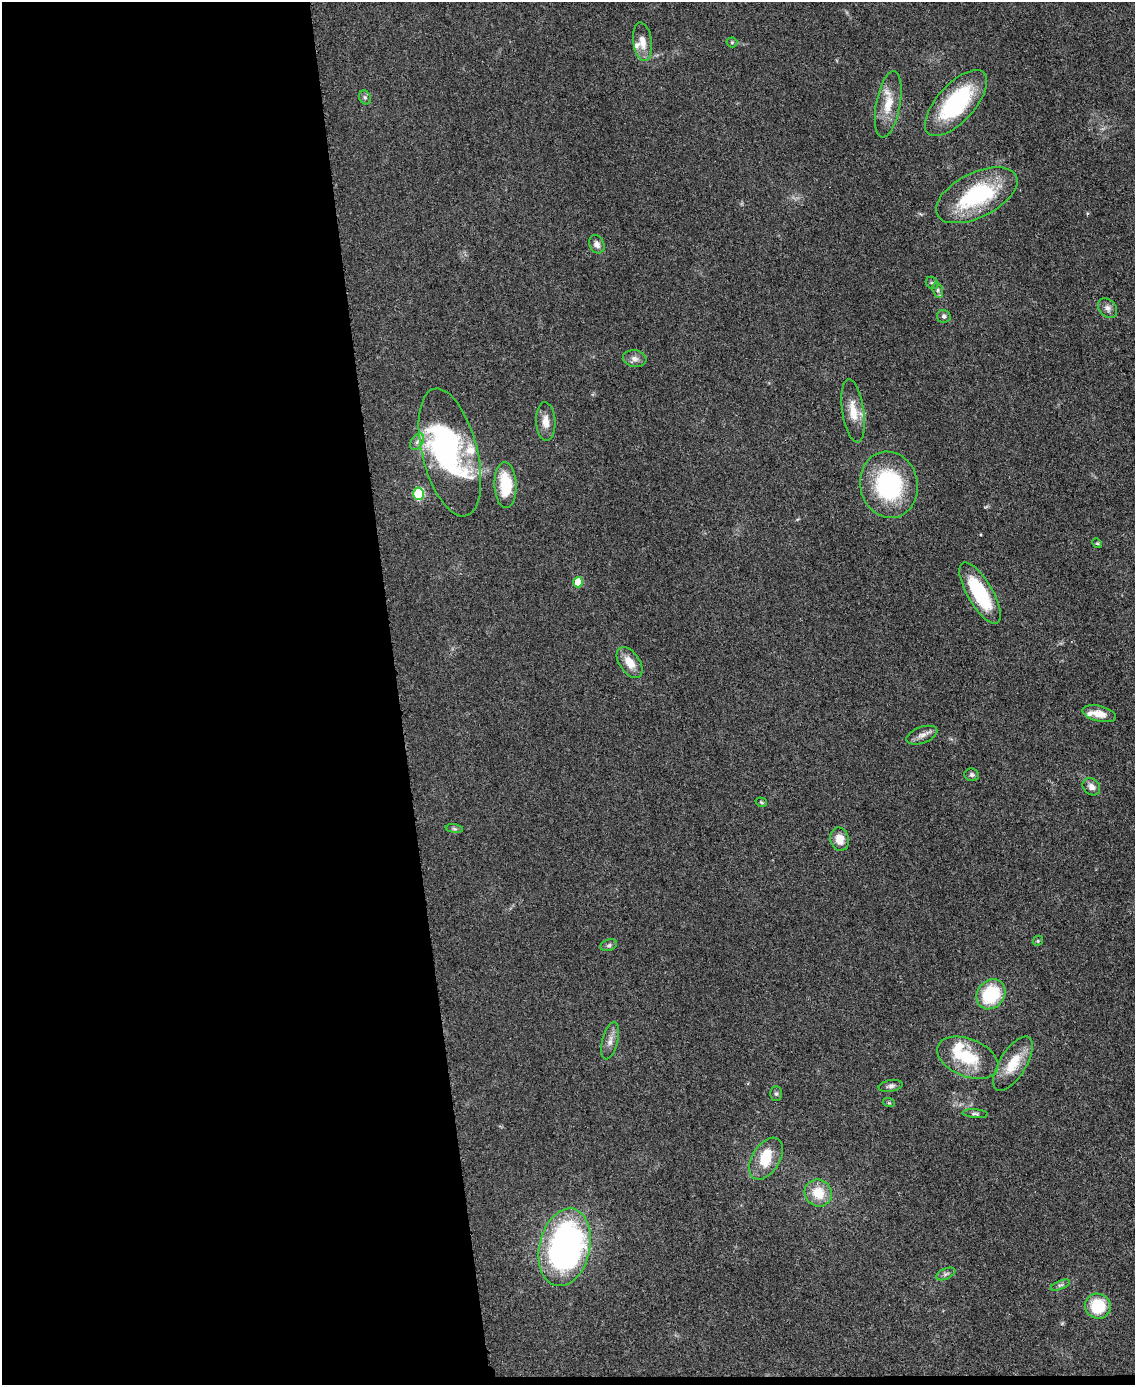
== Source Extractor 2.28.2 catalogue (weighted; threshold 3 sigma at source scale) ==
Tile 9 of 4 x 3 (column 1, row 3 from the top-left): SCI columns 4-1136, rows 243-1625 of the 4543 x 4526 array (HDU 1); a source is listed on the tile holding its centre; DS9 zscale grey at full resolution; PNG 1137 x 1387 px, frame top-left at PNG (2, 2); each listed source drawn as its Kron ellipse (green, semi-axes under 4 px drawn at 4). Shown black and unused: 35% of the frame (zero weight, under 3 of 5 exposures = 1% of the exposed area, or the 3 px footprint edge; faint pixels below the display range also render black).
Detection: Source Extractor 2.28.2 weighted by HDU 2 'WHT'; one run over the whole footprint, this tile lists its part. Background 0.0622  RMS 0.006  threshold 0.0271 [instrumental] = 3 sigma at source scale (4.5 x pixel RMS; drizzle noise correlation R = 1.50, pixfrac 1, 0.05/0.05 arcsec/px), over >= 5 px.
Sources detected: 53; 3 inside a brighter object's white glare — neither listed nor drawn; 4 inside a brighter listed object's ellipse — not listed separately; the other 46 listed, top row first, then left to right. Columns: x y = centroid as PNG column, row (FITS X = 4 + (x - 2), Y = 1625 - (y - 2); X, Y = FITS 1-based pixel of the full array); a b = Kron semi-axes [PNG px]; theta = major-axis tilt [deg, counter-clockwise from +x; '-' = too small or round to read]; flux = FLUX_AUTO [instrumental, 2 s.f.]
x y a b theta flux
643 42 19 9 -82 6.5
732 42 5 5 - 0.79
365 97 7 5 -67 1.3
956 103 41 19 48 57
888 104 34 12 80 13
977 195 44 22 27 58
597 244 9 7 -64 3
932 283 7 5 -41 1.1
938 290 8 5 -72 1.5
1108 308 11 8 -48 2.9
944 316 7 6 - 1.5
635 359 12 8 -9 3.1
853 411 32 11 -81 10
546 422 19 9 -87 6.4
417 442 9 5 54 2.2
450 452 65 27 -76 92
505 485 23 11 -88 24
889 485 33 29 -77 64
418 494 6 5 - 42
1097 543 5 4 - 0.71
578 582 5 5 - 14
980 593 34 12 -60 39
629 662 17 10 -55 8.3
1099 714 17 7 -13 6.9
922 735 16 8 20 3.7
972 775 7 6 - 1.5
1091 787 9 7 -43 3.4
761 802 6 4 -18 0.84
454 829 9 4 -9 1.1
840 839 12 9 -76 7.2
1038 941 5 4 - 0.74
609 945 8 5 18 1.3
991 994 16 13 50 34
610 1041 19 7 76 4.3
968 1058 32 19 -22 25
1013 1064 31 13 58 16
891 1086 12 5 10 1.9
776 1094 7 5 -90 1.2
889 1103 6 4 -17 0.73
975 1114 13 4 -4 1.5
766 1159 23 14 58 15
818 1193 14 13 - 13
565 1247 39 25 77 210
946 1274 10 5 25 1.6
1060 1285 10 4 22 1.4
1098 1306 13 12 - 25